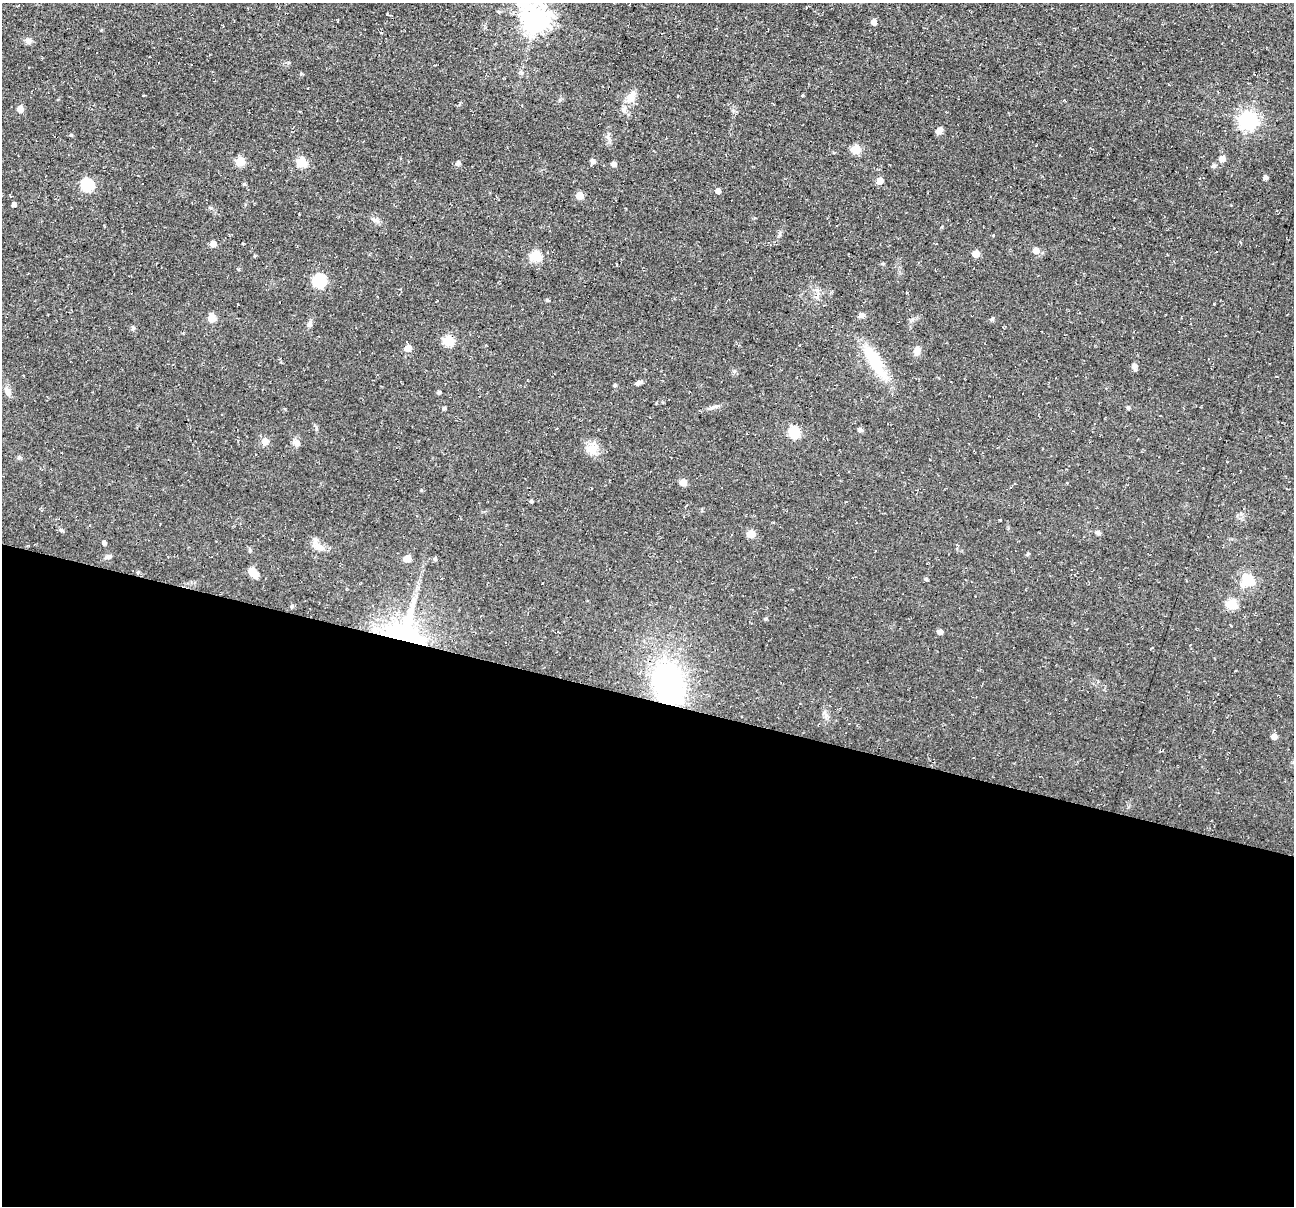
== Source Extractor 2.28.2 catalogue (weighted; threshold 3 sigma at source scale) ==
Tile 14 of 4 x 4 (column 2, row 4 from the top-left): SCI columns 1299-2590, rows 162-1365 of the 5174 x 5222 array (HDU 1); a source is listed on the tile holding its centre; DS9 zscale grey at full resolution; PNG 1296 x 1208 px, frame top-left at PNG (2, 3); no overlay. Shown black and unused: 42% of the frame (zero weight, under 2 of 3 exposures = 2% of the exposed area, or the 3 px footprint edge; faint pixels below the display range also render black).
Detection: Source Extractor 2.28.2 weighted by HDU 2 'WHT'; one run over the whole footprint, this tile lists its part. Background 0.0471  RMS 0.008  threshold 0.0362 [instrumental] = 3 sigma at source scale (4.5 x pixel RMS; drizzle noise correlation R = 1.50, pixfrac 1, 0.05/0.05 arcsec/px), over >= 5 px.
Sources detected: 82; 2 inside a brighter listed object's ellipse — not listed separately; the other 80 listed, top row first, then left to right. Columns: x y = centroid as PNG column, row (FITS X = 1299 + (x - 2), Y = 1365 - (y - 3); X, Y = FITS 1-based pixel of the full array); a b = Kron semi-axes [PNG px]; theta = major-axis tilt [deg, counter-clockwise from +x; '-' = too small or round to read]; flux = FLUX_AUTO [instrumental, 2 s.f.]
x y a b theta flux
535 19 11 9 -50 890
874 22 5 5 - 5.3
28 41 8 7 - 3
802 95 5 3 - 0.68
631 97 14 10 66 7.5
20 109 5 5 - 7.3
624 110 7 7 - 2.9
1248 121 7 7 - 340
939 131 7 6 - 4.1
71 135 4 4 - 0.92
856 150 5 5 - 26
1222 159 5 5 - 7.4
240 161 5 5 - 25
592 161 5 4 - 3.4
301 162 5 5 - 34
458 163 5 5 - 2.5
613 164 5 5 - 3.5
1214 166 8 4 8 1.4
1265 178 4 4 - 2.6
879 181 5 5 - 10
244 184 5 4 - 0.96
87 185 6 6 - 76
718 191 5 4 - 3.2
579 196 5 5 - 13
13 205 4 4 - 2.7
375 220 12 5 -21 3
213 244 5 5 - 6
1036 251 6 5 - 5.7
976 254 5 5 - 11
254 256 5 3 - 0.72
535 256 6 5 - 47
882 264 5 4 - 1.1
617 265 3 2 - 0.64
320 281 7 6 - 73
547 300 5 4 - 1.1
861 315 9 6 38 2.3
212 318 5 5 - 15
992 319 5 4 - 1.7
310 324 9 6 89 2.2
133 328 5 5 - 1.3
448 341 6 5 - 42
408 348 5 5 - 8.3
917 350 11 8 79 4.4
875 362 51 14 -61 32
1134 366 8 6 -76 2.3
638 383 9 5 28 2.3
615 385 5 4 - 1.3
7 392 13 7 -67 3.9
439 392 5 4 - 1.4
444 408 4 4 - 1.6
1128 408 5 4 - 1
316 429 7 4 -90 1.2
860 430 5 5 - 2.3
794 432 6 6 - 55
265 442 9 9 - 4.1
297 443 9 8 - 3.5
591 449 17 11 -12 8.9
19 457 5 5 - 1.3
683 482 5 5 - 9.6
421 490 4 3 - 0.69
531 501 4 4 - 1.3
1241 514 6 4 -44 1.4
61 530 6 5 - 1.6
1098 533 7 5 -22 1.6
751 534 5 5 - 14
104 543 4 4 - 2
317 546 19 7 -9 5.7
1027 554 5 4 - 1
108 557 10 5 21 2.4
407 559 5 5 - 11
435 559 6 5 - 1.3
253 572 12 7 -49 8.1
926 579 4 3 - 1.4
1249 580 17 13 -35 15
1231 604 6 5 - 39
766 619 4 3 - 1.1
940 632 5 5 - 3.8
403 633 40 37 5 150
669 684 35 23 -76 170
1274 736 5 5 - 5.5
Overlapping masked pixels (flux is a lower limit): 2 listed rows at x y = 403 633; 669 684
Isophote crosses this tile's border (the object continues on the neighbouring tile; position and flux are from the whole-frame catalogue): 1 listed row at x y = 535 19
Unlisted compact peaks at least as high as the median listed source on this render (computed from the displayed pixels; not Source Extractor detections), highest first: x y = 734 371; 387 14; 301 74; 211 208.